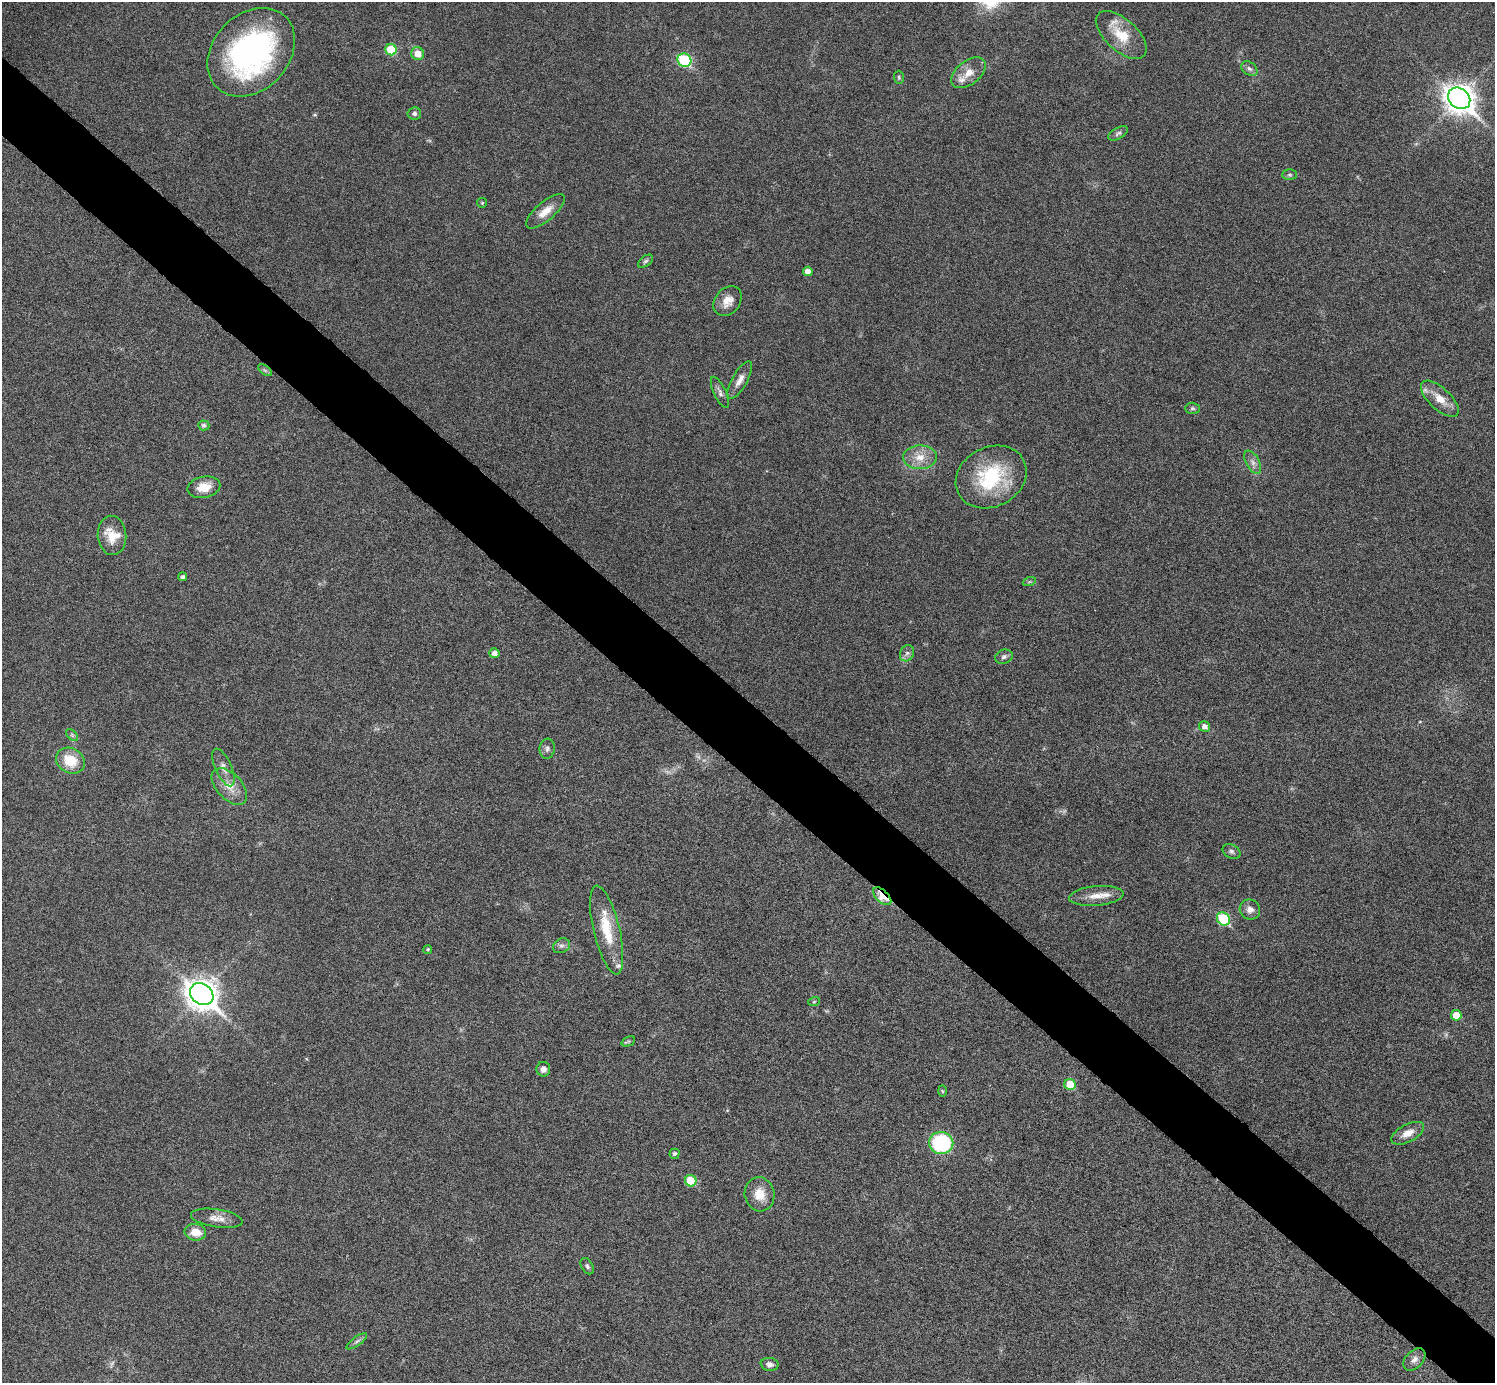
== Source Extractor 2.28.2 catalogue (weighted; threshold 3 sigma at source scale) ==
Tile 11 of 4 x 4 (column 3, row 3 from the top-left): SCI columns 2998-4490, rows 1686-3066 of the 5992 x 5993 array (HDU 1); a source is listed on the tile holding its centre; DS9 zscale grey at full resolution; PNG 1497 x 1385 px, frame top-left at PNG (2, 2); each listed source drawn as its Kron ellipse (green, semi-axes under 4 px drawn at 4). Shown black and unused: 6% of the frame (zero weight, under 6 of 11 exposures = <1% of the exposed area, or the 3 px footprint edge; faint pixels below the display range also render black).
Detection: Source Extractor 2.28.2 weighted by HDU 2 'WHT'; one run over the whole footprint, this tile lists its part. Background 0.0216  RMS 0.0026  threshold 0.0105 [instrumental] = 3 sigma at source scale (4.09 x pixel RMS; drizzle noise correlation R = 1.36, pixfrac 0.8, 0.05/0.05 arcsec/px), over >= 5 px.
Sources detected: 74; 5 too faint to see at this stretch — neither listed nor drawn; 4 inside a brighter listed object's ellipse — not listed separately; the other 65 listed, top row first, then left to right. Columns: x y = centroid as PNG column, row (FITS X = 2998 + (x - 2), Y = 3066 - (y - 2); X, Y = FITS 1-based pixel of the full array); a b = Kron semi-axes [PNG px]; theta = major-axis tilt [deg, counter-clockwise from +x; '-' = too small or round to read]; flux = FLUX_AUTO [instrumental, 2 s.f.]
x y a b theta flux
1121 35 31 16 -42 6.8
391 50 6 5 - 8.6
251 52 49 38 46 62
418 54 6 6 - 2.7
684 60 7 6 - 21
1249 69 9 6 -38 0.82
968 73 20 11 38 3.1
899 77 7 5 -88 0.36
1459 98 12 9 -40 290
414 114 7 6 - 0.63
1118 133 11 5 30 0.69
1289 175 7 5 -1 0.46
482 203 5 5 - 0.3
545 211 24 9 40 3.1
645 261 8 5 37 0.52
808 271 5 4 - 1.7
728 301 16 12 51 2.8
265 370 8 4 -37 0.45
740 380 21 7 61 2
720 392 17 6 -65 1
1440 399 24 10 -43 3.8
1192 408 7 5 0 0.46
204 425 5 5 - 0.66
920 457 17 12 2 3.5
1253 462 12 6 -61 1.2
991 477 37 29 27 18
204 487 16 10 12 4
112 535 20 14 -86 4.4
183 577 4 4 - 0.52
1029 582 7 4 18 0.39
494 653 5 5 - 1.2
907 653 8 6 63 0.92
1004 657 9 7 19 0.72
1205 726 6 5 - 1.2
72 735 7 4 -45 0.4
547 749 10 7 83 0.87
70 761 15 12 -29 6.3
223 768 20 8 -66 1.9
229 786 22 12 -47 3.7
1232 851 9 7 -29 0.69
882 896 11 6 -43 5.9
1096 896 27 10 5 3.3
1250 910 10 10 - 1.5
1223 919 7 6 - 16
607 930 45 13 -76 9.1
561 946 9 7 27 0.8
428 949 4 4 - 0.39
202 994 12 10 -39 330
814 1002 6 3 19 0.29
1456 1015 5 5 - 4
628 1041 7 4 25 0.39
543 1069 7 7 - 1.4
1070 1084 6 5 - 5.7
942 1091 6 4 -88 0.26
1408 1133 18 8 28 2.7
941 1143 12 11 - 22
675 1154 5 5 - 0.62
691 1181 6 5 - 7.7
760 1194 17 15 -76 4
217 1218 26 9 -8 2.6
195 1232 11 8 -8 3.5
587 1266 9 5 -60 0.58
357 1341 12 4 36 0.76
1414 1359 13 8 46 1.3
770 1364 9 6 -10 0.99
Overlapping masked pixels (flux is a lower limit): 1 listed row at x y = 882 896